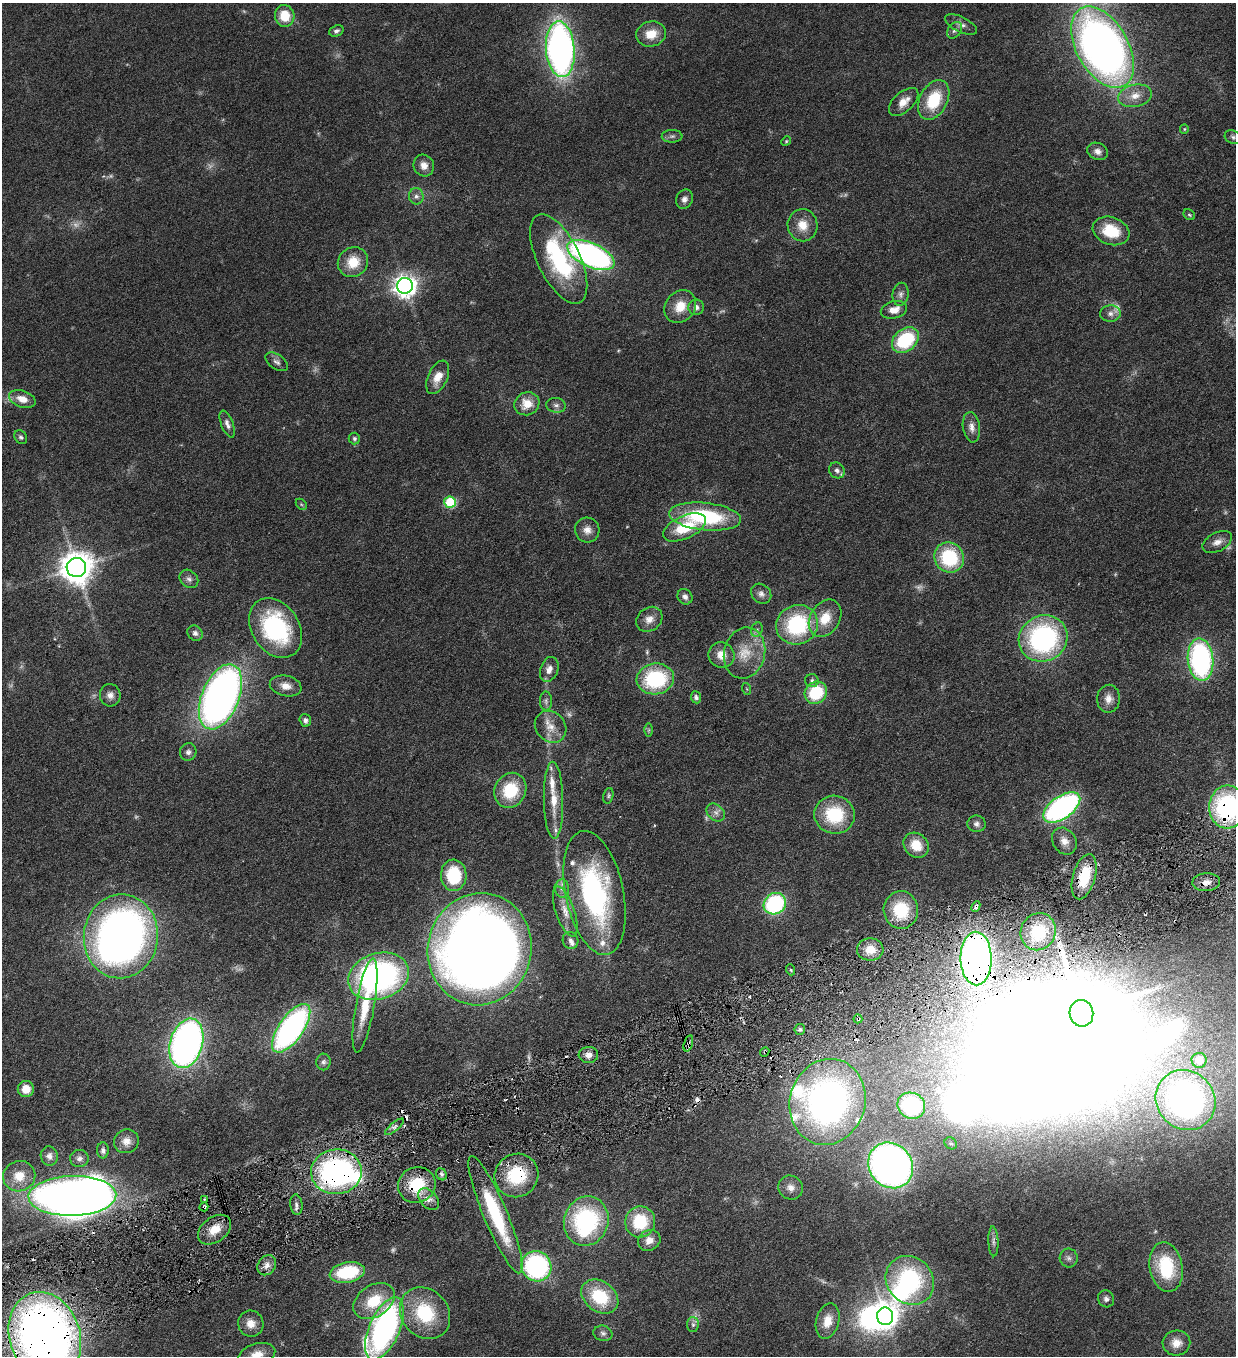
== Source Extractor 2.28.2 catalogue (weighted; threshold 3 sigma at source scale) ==
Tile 7 of 4 x 4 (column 3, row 2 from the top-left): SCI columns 2751-3984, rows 2712-4065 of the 5372 x 5421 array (HDU 1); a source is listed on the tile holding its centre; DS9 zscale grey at full resolution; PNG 1238 x 1358 px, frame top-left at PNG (2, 3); each listed source drawn as its Kron ellipse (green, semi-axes under 4 px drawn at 4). Shown black and unused: <1% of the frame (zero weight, under 3 of 6 exposures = <1% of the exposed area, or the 3 px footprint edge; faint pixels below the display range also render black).
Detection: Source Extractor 2.28.2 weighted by HDU 2 'WHT'; one run over the whole footprint, this tile lists its part. Background 0.0454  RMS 0.0039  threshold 0.0159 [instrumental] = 3 sigma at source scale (4.09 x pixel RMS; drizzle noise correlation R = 1.36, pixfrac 0.8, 0.05/0.05 arcsec/px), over >= 5 px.
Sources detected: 208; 17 too faint to see at this stretch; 9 inside a brighter object's white glare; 10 cosmic-ray / hot-pixel residue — neither listed nor drawn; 10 inside a brighter listed object's ellipse — not listed separately; the other 162 listed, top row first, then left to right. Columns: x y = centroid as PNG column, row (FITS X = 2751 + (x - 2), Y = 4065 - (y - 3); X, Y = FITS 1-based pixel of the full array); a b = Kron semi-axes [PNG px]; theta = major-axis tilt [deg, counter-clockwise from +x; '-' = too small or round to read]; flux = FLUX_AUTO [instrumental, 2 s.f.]
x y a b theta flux
285 16 11 9 -78 7.9
961 25 17 7 -27 1.9
955 30 9 6 55 1
336 31 7 5 21 0.94
651 34 15 12 14 6
1102 47 44 26 -60 270
560 49 28 14 -85 170
1135 96 17 11 11 4.6
934 100 21 14 63 16
904 102 17 10 43 4
1184 129 5 4 - 0.42
672 136 10 6 1 1.1
1233 137 9 6 -28 0.99
786 141 5 4 - 0.44
1098 151 11 8 -23 2
424 165 11 10 - 2.9
416 196 8 7 - 1.5
684 199 10 8 66 1.7
1189 215 6 5 - 0.56
802 225 16 15 - 5.7
1111 231 19 13 -18 12
591 255 25 12 -24 120
559 259 48 21 -64 41
353 262 16 14 40 8.1
405 286 8 7 - 280
901 294 11 8 83 1.6
680 307 17 14 48 6.8
696 307 8 7 - 1.8
894 310 13 8 15 3.7
1110 313 10 8 4 1.7
905 340 15 11 40 24
277 362 12 7 -34 1.4
438 377 18 9 65 4.9
22 399 14 8 -18 4.2
527 404 13 11 27 5.8
556 405 10 7 -8 1.4
227 424 14 6 -68 1.7
971 427 15 8 -82 2.5
21 437 7 5 -53 0.82
354 439 6 5 - 0.79
837 470 8 7 - 1.4
450 502 6 5 - 23
301 504 6 4 -45 0.49
705 517 36 13 -6 35
684 527 23 11 25 13
587 530 12 12 - 3
1217 542 16 9 27 2.7
949 557 15 14 - 24
76 567 10 9 - 670
189 579 10 8 -43 1.5
761 594 11 9 -42 1.9
685 597 8 7 - 1.5
825 618 20 14 58 8.4
649 619 14 11 38 3.1
797 625 21 19 24 33
275 628 32 23 -57 44
757 630 7 5 69 0.95
195 633 8 7 - 1.3
1043 638 25 22 28 65
744 653 26 20 76 10
721 655 13 12 - 4.9
1200 660 21 13 -84 70
549 669 13 8 70 2.8
655 679 19 15 7 30
812 681 7 6 - 0.94
286 686 16 10 -13 3.7
747 689 6 4 -71 0.37
816 693 12 10 43 18
110 695 11 10 - 2.3
220 697 34 18 68 210
696 697 6 5 - 1
1109 699 14 11 86 3.2
546 701 9 6 -89 1.1
305 720 6 5 - 1.2
551 727 17 14 -48 5
649 730 6 4 89 0.58
188 752 9 8 - 1.3
510 790 18 15 63 15
608 796 8 5 74 0.68
553 800 38 9 -89 8.2
1062 807 21 11 35 85
1227 807 21 18 89 60
716 813 10 7 -44 1.8
834 815 20 19 - 20
976 824 9 8 - 1.4
1064 841 14 11 -55 3.5
916 845 13 11 -45 6.7
454 875 15 13 -87 18
1084 877 23 11 74 17
1206 882 14 9 3 3
562 888 9 7 -88 1.6
595 893 63 29 -78 71
775 904 11 10 - 40
976 906 5 3 - 1.4
901 910 19 17 -87 16
565 911 26 9 -71 4.8
1038 932 19 17 63 14
121 936 42 37 84 200
570 940 8 7 - 1.5
480 949 56 52 78 590
870 949 13 11 1 5.5
976 959 27 15 -89 200
791 970 5 3 - 0.48
378 976 31 23 18 98
365 1006 48 9 80 12
1081 1013 13 11 -79 3300
858 1019 4 4 - 0.61
291 1028 28 12 55 98
800 1029 5 5 - 0.84
186 1043 25 16 74 170
688 1043 8 3 73 0.87
765 1052 5 4 - 0.59
588 1055 10 8 3 2.4
1199 1060 7 7 - 6.1
323 1062 8 7 - 1.2
26 1089 8 8 - 4.9
1185 1100 31 28 -45 120
828 1102 43 37 73 150
911 1106 14 12 -28 40
394 1127 11 4 40 1.1
126 1141 12 11 - 3
951 1143 7 5 -38 0.71
103 1150 8 5 -90 1.1
49 1156 9 8 - 1.8
79 1158 9 8 - 1.4
891 1165 24 21 -48 190
336 1172 25 22 4 90
442 1174 6 5 - 0.87
516 1175 22 21 - 19
19 1176 16 15 - 7.2
417 1185 19 17 22 16
791 1188 12 11 - 2.8
72 1196 44 20 2 250
204 1199 3 3 - 0.56
428 1199 12 8 -49 2.8
296 1205 10 6 -83 1.4
204 1207 4 4 - 0.64
495 1215 63 12 -67 30
586 1221 25 22 71 50
640 1222 16 15 - 16
214 1230 18 12 37 6.6
649 1240 12 10 29 3.4
993 1241 15 5 -88 1.4
1069 1258 9 9 - 1.4
267 1265 11 8 55 2.4
536 1266 15 14 - 58
1166 1267 25 16 -80 21
347 1272 18 10 10 24
910 1280 26 23 -47 41
600 1297 20 15 -37 18
1106 1299 9 8 - 1.3
374 1301 22 15 34 13
425 1313 27 23 -50 22
885 1316 9 8 - 340
828 1321 18 11 75 5.9
251 1324 13 12 - 4
693 1325 7 6 - 1
384 1329 33 15 66 100
603 1333 9 7 -17 1.3
45 1336 45 35 -71 360
1176 1343 14 12 3 3.9
257 1355 19 11 17 5.4
Overlapping masked pixels (flux is a lower limit): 13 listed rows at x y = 1227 807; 1084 877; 976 906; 480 949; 976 959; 858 1019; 688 1043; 765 1052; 336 1172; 516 1175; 417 1185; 204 1207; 45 1336
Isophote crosses this tile's border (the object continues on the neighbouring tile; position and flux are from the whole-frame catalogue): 5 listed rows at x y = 1102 47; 1227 807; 384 1329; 45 1336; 257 1355